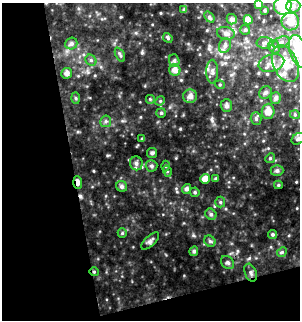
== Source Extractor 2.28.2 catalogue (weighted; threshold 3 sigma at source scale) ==
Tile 3 of 2 x 2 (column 1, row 2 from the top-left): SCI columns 8-305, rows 1-318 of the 613 x 636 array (HDU 1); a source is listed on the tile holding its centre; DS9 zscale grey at full resolution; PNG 302 x 322 px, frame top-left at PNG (2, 3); each listed source drawn as its Kron ellipse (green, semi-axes under 4 px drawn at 4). Shown black and unused: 30% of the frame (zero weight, under 2 of 3 exposures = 2% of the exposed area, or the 3 px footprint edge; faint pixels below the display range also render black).
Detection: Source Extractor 2.28.2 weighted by HDU 2 'WHT'; one run over the whole footprint, this tile lists its part. Background 0.124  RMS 0.02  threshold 0.0882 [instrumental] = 3 sigma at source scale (4.5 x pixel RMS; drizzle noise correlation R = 1.50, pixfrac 1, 0.0396/0.0396 arcsec/px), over >= 5 px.
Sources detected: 71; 1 cosmic-ray / hot-pixel residue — neither listed nor drawn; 4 inside a brighter listed object's ellipse — not listed separately; the other 66 listed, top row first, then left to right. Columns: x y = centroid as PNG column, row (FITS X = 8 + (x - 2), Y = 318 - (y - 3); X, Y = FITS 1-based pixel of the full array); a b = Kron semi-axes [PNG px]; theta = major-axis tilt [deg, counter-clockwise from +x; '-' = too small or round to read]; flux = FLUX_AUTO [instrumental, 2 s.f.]
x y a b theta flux
259 4 4 4 - 9
283 6 9 8 - 79
293 6 7 6 - 6.4
184 10 4 3 - 2.4
265 10 3 2 - 1.8
209 17 6 4 -51 3
232 19 5 5 - 5.3
248 20 5 4 - 11
290 22 9 8 - 22
245 30 5 5 - 3.1
226 33 9 6 -10 6.8
168 38 5 4 - 2.2
281 42 9 5 22 5.3
71 43 6 6 - 5.4
265 43 8 6 2 5.8
225 46 7 5 69 5.5
274 47 7 5 -67 4.9
299 51 17 8 -73 54
120 55 8 4 -63 3.2
91 60 6 5 - 3.2
174 61 6 5 - 3.2
271 63 13 8 16 14
285 64 19 12 -65 32
175 70 6 5 - 10
212 72 12 6 90 7.7
67 73 5 5 - 8
220 85 5 3 - 2
265 93 7 6 - 4
190 96 7 7 - 9.5
76 98 6 4 -88 2.3
276 98 6 5 - 5.2
150 99 5 5 - 2.3
160 101 5 4 - 2.2
226 106 6 5 - 7.3
268 111 7 6 - 15
161 113 5 5 - 2.9
295 115 5 3 - 1.9
256 119 6 5 - 3.8
106 121 6 5 - 3.6
142 139 4 3 - 2.2
298 139 7 5 30 4.1
152 153 5 5 - 3
270 158 5 4 - 2.5
136 163 7 6 - 6.1
151 166 6 5 - 4.4
165 166 5 3 - 2.3
277 170 6 5 - 4.8
167 171 6 3 -72 2.4
205 179 5 5 - 15
216 179 3 3 - 2.5
78 182 6 3 -85 11
278 185 4 3 - 2.4
122 186 6 5 - 5.1
187 189 5 4 - 5.7
195 192 5 4 - 3
220 202 5 5 - 2.7
211 214 6 5 - 3.3
122 233 5 4 - 2.3
273 234 4 4 - 3.2
150 241 11 5 43 5.3
210 241 6 5 - 3.5
194 251 5 4 - 3.9
282 252 5 4 - 2.6
227 262 7 6 - 4.3
94 272 4 4 - 2.2
251 273 9 5 -69 5.3
Overlapping masked pixels (flux is a lower limit): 2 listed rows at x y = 78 182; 94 272
Isophote crosses this tile's border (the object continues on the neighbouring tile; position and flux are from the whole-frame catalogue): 4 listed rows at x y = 259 4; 283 6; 299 51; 298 139
Unlisted compact peaks at least as high as the median listed source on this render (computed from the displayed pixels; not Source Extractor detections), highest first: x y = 193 235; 180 129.